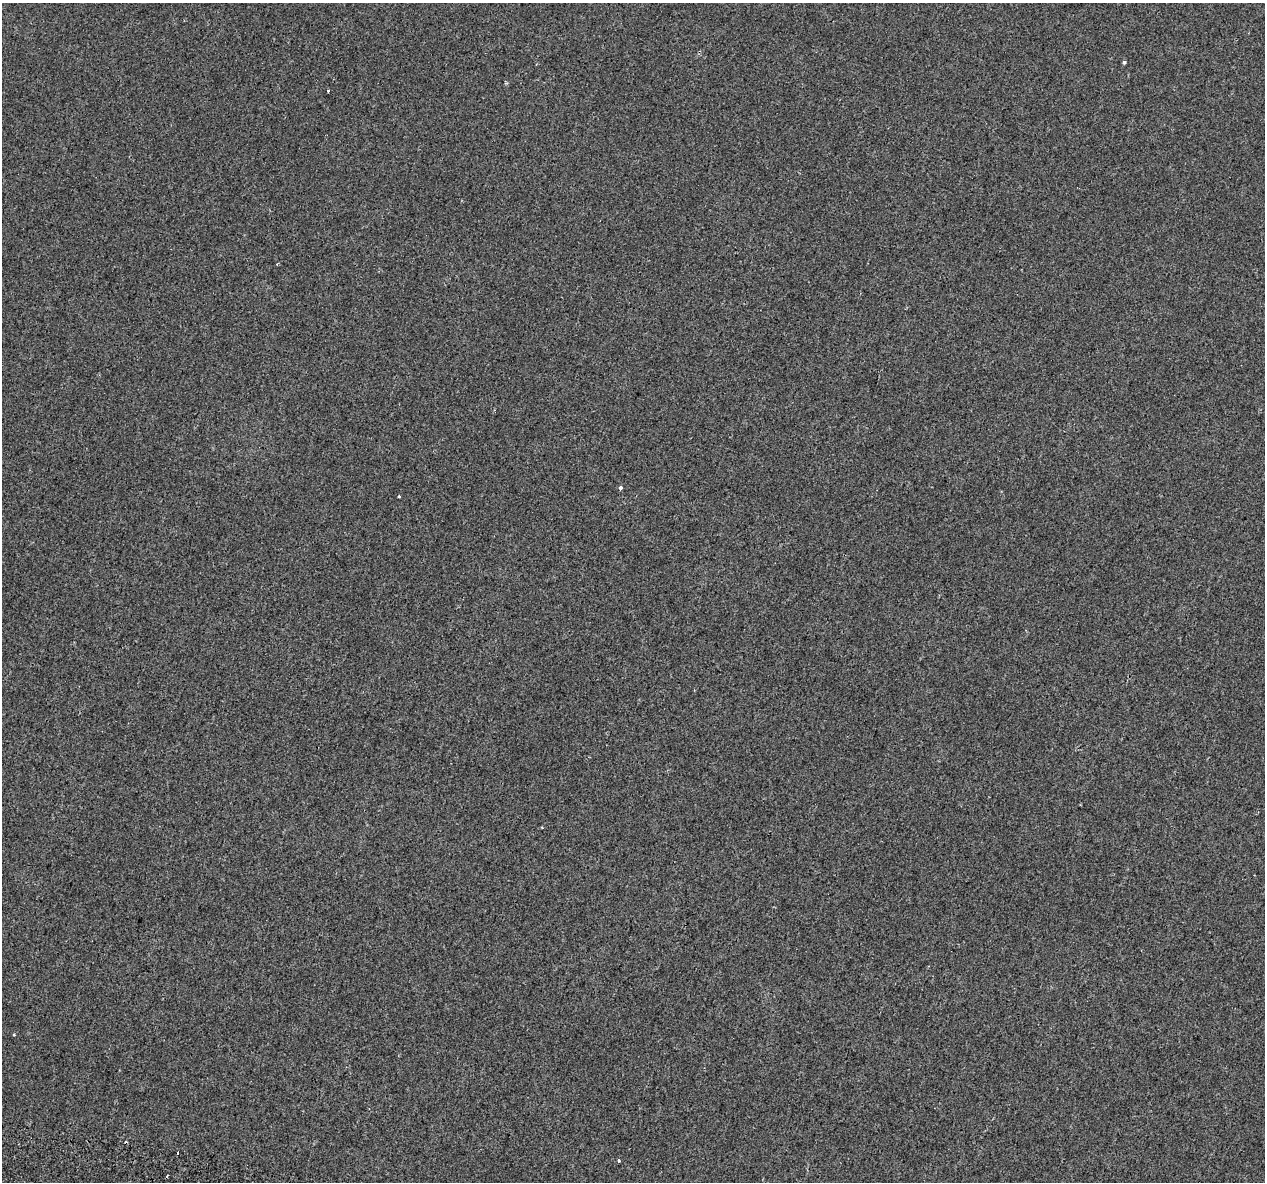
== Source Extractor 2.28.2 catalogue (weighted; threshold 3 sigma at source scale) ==
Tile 7 of 4 x 4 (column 3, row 2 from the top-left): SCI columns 2623-3885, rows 2746-3925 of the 5235 x 5432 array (HDU 1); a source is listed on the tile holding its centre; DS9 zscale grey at full resolution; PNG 1267 x 1184 px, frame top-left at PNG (2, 3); no overlay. Shown black and unused: <1% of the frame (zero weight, under 2 of 3 exposures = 7% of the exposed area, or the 3 px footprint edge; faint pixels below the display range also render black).
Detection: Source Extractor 2.28.2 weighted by HDU 2 'WHT'; one run over the whole footprint, this tile lists its part. Background -3.38e-04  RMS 0.0045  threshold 0.0203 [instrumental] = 3 sigma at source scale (4.5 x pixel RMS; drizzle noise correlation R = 1.50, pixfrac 1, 0.0396/0.0396 arcsec/px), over >= 5 px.
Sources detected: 9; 3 cosmic-ray / hot-pixel residue — not listed; the other 6 listed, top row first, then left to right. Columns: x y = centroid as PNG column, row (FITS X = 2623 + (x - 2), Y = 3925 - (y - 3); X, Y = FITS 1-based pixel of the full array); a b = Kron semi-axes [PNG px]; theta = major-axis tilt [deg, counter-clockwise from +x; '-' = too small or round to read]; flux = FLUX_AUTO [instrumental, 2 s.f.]
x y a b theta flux
1124 62 3 3 - 0.82
328 90 3 3 - 2
620 488 4 3 - 1.1
399 496 3 3 - 0.63
542 828 4 3 - 0.33
14 1035 4 2 - 0.34